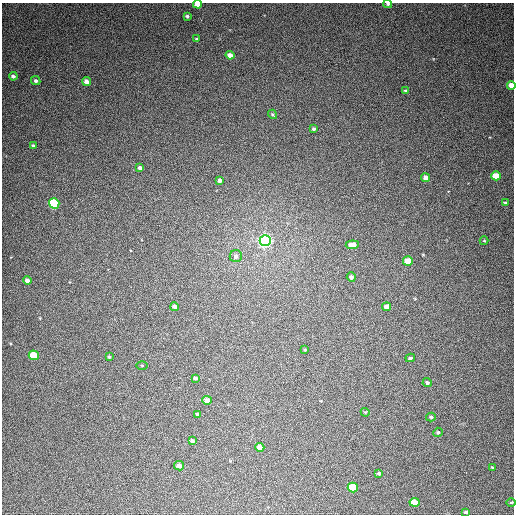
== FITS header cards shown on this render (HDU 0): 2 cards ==
NAXIS1  =                  512
NAXIS2  =                  512

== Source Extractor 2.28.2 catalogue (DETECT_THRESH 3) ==
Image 512 x 512 px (HDU 0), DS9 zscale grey, 1 PNG px = 1 image px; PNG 516 x 516 px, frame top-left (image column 1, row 512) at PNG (2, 3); each listed source drawn as its Kron ellipse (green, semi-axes under 4 px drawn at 4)
Background 406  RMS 10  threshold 31.4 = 3 sigma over >= 5 px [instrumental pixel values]
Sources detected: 49; all 49 listed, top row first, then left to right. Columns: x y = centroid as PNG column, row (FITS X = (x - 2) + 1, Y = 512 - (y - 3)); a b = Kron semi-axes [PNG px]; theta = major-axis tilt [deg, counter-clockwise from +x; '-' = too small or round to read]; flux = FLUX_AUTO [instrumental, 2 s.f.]
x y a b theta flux
198 4 4 4 - 7500
388 4 4 3 - 1000
187 16 4 3 - 1200
197 39 3 2 - 690
230 55 4 4 - 4300
13 76 4 4 - 1700
36 81 5 4 - 1400
87 82 4 4 - 4000
511 85 4 4 - 5600
406 91 4 4 - 1400
273 114 5 3 - 880
314 129 3 3 - 1200
33 146 4 3 - 980
140 168 4 4 - 2700
496 176 5 4 - 13000
425 178 4 4 - 4000
220 180 4 3 - 2000
505 202 3 2 - 730
54 203 5 5 - 70000
265 240 5 5 - 250000
484 241 4 4 - 720
352 245 6 4 6 7500
236 256 6 6 - 2800
408 261 5 4 - 13000
351 277 4 4 - 2000
27 280 4 4 - 3000
175 307 4 4 - 3000
386 307 4 4 - 3500
305 350 4 3 - 670
34 355 5 4 - 27000
109 357 3 3 - 940
410 358 5 3 - 1200
142 365 5 3 - 580
195 378 4 3 - 1800
427 383 4 4 - 1500
207 400 4 4 - 4300
365 412 4 3 - 610
197 414 4 3 - 1600
431 417 5 4 - 1100
438 432 5 4 - 1100
192 441 4 3 - 1500
260 447 4 4 - 6000
179 466 5 4 - 3100
492 467 4 2 - 560
379 473 4 4 - 1100
353 487 5 5 - 29000
415 502 5 4 - 13000
511 503 5 3 - 680
466 512 3 3 - 1100
At the frame edge (FLAGS 8, measured only in part): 3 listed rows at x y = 198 4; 388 4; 511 85